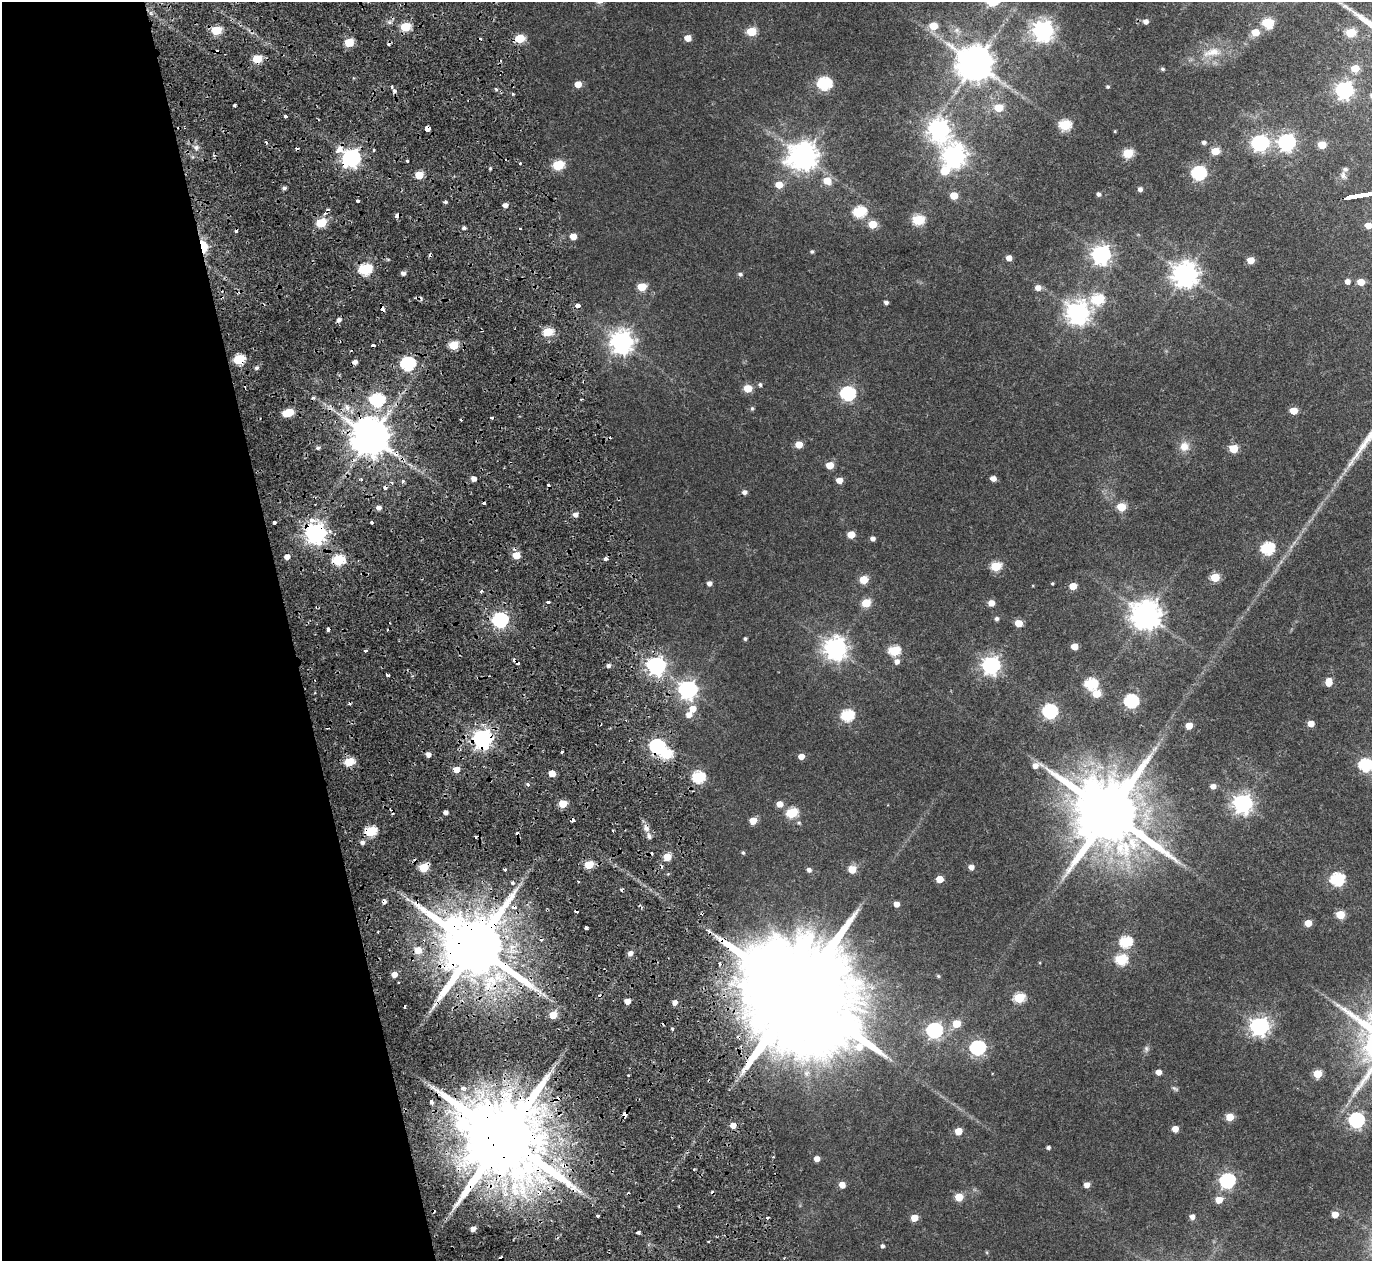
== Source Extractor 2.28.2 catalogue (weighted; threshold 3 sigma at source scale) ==
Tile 5 of 4 x 4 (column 1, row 2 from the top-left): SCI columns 1-1370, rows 2626-3884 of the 5478 x 5297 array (HDU 1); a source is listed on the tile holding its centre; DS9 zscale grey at full resolution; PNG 1374 x 1263 px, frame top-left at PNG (2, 2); no overlay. Shown black and unused: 21% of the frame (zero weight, under 2 of 4 exposures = <1% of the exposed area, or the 3 px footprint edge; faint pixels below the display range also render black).
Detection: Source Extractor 2.28.2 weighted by HDU 2 'WHT'; one run over the whole footprint, this tile lists its part. Background 0.0284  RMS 0.0048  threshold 0.0215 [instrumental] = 3 sigma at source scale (4.5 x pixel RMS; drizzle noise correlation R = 1.50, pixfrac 1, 0.0396/0.0396 arcsec/px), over >= 5 px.
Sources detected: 299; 1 inside a brighter object's white glare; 51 cosmic-ray / hot-pixel residue — not listed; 1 inside a brighter listed object's ellipse — not listed separately; the other 246 listed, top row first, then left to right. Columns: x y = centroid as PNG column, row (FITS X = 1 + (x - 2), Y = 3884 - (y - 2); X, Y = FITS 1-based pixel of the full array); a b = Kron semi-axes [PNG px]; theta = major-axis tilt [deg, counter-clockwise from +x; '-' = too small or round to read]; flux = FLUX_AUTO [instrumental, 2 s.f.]
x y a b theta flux
1347 7 19 5 -35 2.2
1146 21 5 5 - 1.9
1267 23 6 6 - 18
933 26 6 5 - 9.2
405 27 6 5 - 20
216 30 6 5 - 18
751 31 6 5 - 16
1043 31 8 7 - 240
1255 32 6 5 - 7
1351 33 6 5 - 17
520 38 6 5 - 16
688 38 5 5 - 4.3
349 42 5 5 - 14
1212 52 27 11 13 7.3
257 59 5 5 - 14
975 64 10 10 - 1100
1355 68 5 5 - 7.8
1162 69 5 4 - 0.7
824 83 7 6 - 56
578 84 5 5 - 4.1
392 87 3 2 - 0.86
1108 87 4 4 - 0.62
496 89 5 3 - 0.49
1344 90 7 7 - 130
513 94 4 4 - 0.47
235 105 4 3 - 1.1
999 108 6 5 - 9.6
285 116 3 3 - 1.4
1065 125 6 5 - 29
427 128 4 3 - 42
939 130 9 8 - 240
1115 131 3 3 - 0.36
1204 142 5 4 - 1.2
1287 142 7 7 - 130
1260 143 8 7 - 97
1322 145 5 5 - 12
196 148 7 5 -70 1.3
339 149 12 7 43 4.5
1215 151 5 5 - 9.5
1128 153 6 5 - 19
803 156 9 8 - 520
954 156 8 8 - 300
351 158 8 7 - 160
407 161 3 2 - 0.52
520 163 3 3 - 0.72
558 165 6 5 - 26
1345 169 7 6 - 1.1
945 171 7 6 - 12
1199 173 7 6 - 70
419 175 5 5 - 11
827 180 7 6 - 6.6
779 185 6 5 - 5.8
284 188 5 4 - 1
1140 189 4 4 - 1.5
1098 194 4 4 - 1.1
954 195 5 5 - 7.6
358 201 3 3 - 1.6
445 202 4 3 - 0.9
505 205 4 4 - 1.9
859 212 6 6 - 35
397 216 5 4 - 4.8
918 220 6 5 - 29
321 223 6 5 - 20
872 224 5 5 - 10
1368 225 5 4 - 4.9
464 228 4 4 - 0.9
573 236 5 5 - 4.4
203 246 11 6 -78 13
812 252 5 5 - 0.67
1101 255 7 7 - 180
1009 258 5 4 - 3
1251 260 5 5 - 6.2
365 269 6 5 - 41
403 273 5 4 - 1.6
740 274 5 4 - 0.9
1185 274 8 8 - 410
1347 281 5 5 - 2.3
1361 282 5 5 - 6.5
642 287 6 5 - 13
1038 288 6 5 - 3
1098 299 6 6 - 32
886 302 4 4 - 1.3
577 306 4 3 - 7.6
1078 313 8 8 - 310
548 332 5 5 - 19
621 342 8 8 - 320
453 345 5 5 - 17
239 359 6 5 - 29
408 364 7 6 - 68
256 368 6 4 29 0.88
760 385 5 5 - 0.89
748 388 5 5 - 10
848 393 7 6 - 77
370 398 6 5 - 2.2
377 400 7 6 - 54
347 407 8 7 - 2.1
752 408 5 5 - 0.56
1293 411 5 5 - 8.1
288 412 8 5 15 15
371 437 11 10 - 1300
799 445 5 5 - 6.2
1184 446 12 11 - 3.9
318 448 4 4 - 0.94
1233 448 5 5 - 13
830 465 5 5 - 7.4
993 478 5 4 - 2.4
474 479 5 4 - 2.4
361 480 3 3 - 1.8
839 480 5 5 - 4.2
403 482 4 3 - 1.1
392 483 4 3 - 0.53
744 492 5 5 - 1.5
1121 507 5 5 - 14
379 508 5 5 - 1.9
311 520 7 7 - 2.2
275 522 3 3 - 1
371 522 4 3 - 0.5
315 533 7 7 - 290
851 534 5 5 - 6.9
873 538 5 4 - 1.6
1267 548 6 6 - 48
516 555 5 5 - 8
287 557 5 4 - 2.9
606 559 3 3 - 3.4
338 560 6 5 - 30
996 566 6 5 - 22
1215 577 5 5 - 14
864 580 5 5 - 11
709 583 5 5 - 1.8
1052 583 3 3 - 0.44
1073 586 5 5 - 7.3
481 591 4 3 - 0.71
548 602 3 3 - 1.6
866 603 5 5 - 14
991 603 5 5 - 3.9
1146 615 9 9 - 580
997 619 5 5 - 1
500 620 7 6 - 100
1018 623 5 5 - 7
328 629 4 3 - 2.6
745 638 4 3 - 0.67
1074 646 5 5 - 5.4
835 648 8 8 - 300
365 650 3 3 - 1.9
894 651 6 5 - 28
897 661 7 6 - 2
608 665 5 5 - 1.3
656 665 7 7 - 170
991 665 7 7 - 160
388 675 4 3 - 1.2
1329 682 7 5 88 6.3
1091 684 6 6 - 39
687 689 7 7 - 160
1097 693 5 5 - 10
1131 701 6 6 - 60
693 709 7 6 - 4.7
1050 711 7 6 - 74
689 715 6 6 - 3
847 715 6 6 - 41
1311 723 5 4 - 4.9
1189 726 5 5 - 6.7
482 738 7 7 - 210
657 746 7 6 - 81
562 752 3 3 - 0.99
428 754 5 4 - 2.4
801 756 5 4 - 3.8
349 762 5 5 - 16
1036 765 10 6 10 3
1365 765 6 6 - 49
456 770 5 5 - 4.6
552 774 5 4 - 5.5
698 777 6 6 - 40
528 784 3 3 - 1.5
1213 786 5 5 - 2.2
1243 803 7 7 - 200
563 804 5 5 - 9.9
779 804 5 5 - 3.7
445 812 4 4 - 1.6
792 813 6 5 - 26
1109 813 19 17 -26 4500
753 821 5 5 - 5.9
646 828 12 6 -76 2.4
370 831 6 5 - 29
613 831 3 2 - 0.46
362 842 5 5 - 1.4
743 853 5 4 - 0.62
667 857 5 5 - 7.9
589 865 5 5 - 14
424 867 5 5 - 16
971 867 5 5 - 2.2
852 869 5 5 - 8
505 870 4 3 - 0.87
809 870 5 5 - 1.4
939 879 5 5 - 6.3
1337 879 6 6 - 53
512 883 4 3 - 1.7
897 904 4 4 - 3
1340 915 5 5 - 13
1308 923 5 5 - 7.1
586 928 4 3 - 2
1126 942 6 6 - 36
475 947 18 15 -10 4400
418 950 6 6 - 6.2
630 953 5 5 - 2
1121 960 6 5 - 29
394 974 5 4 - 3.4
938 976 5 4 - 0.48
796 994 35 26 -2 15000
1019 998 6 5 - 24
627 1001 4 4 - 3.7
675 1002 5 5 - 2.4
553 1015 5 5 - 10
957 1024 5 5 - 9.7
1259 1026 7 7 - 170
672 1029 4 3 - 0.63
934 1030 7 6 - 93
738 1037 4 3 - 0.9
977 1048 7 6 - 78
1146 1049 8 6 -89 1.1
1158 1072 4 4 - 3.1
1317 1074 5 5 - 12
1175 1088 10 4 -32 0.72
463 1089 5 4 - 1.3
431 1102 4 3 - 3.2
625 1114 4 4 - 5.3
1230 1117 5 5 - 9.1
1356 1120 7 6 - 89
1175 1129 5 5 - 4.4
958 1131 5 5 - 7.4
504 1138 24 19 -5 7700
1048 1147 4 4 - 0.89
817 1159 5 4 - 3
563 1165 12 8 2 4.5
1227 1180 7 6 - 89
842 1185 5 5 - 4
1087 1185 5 4 - 3.4
959 1197 5 5 - 9.5
1219 1200 5 5 - 6
1335 1214 5 4 - 5
598 1215 3 3 - 1.6
768 1217 3 3 - 2
1192 1217 5 5 - 2
914 1218 5 5 - 6.4
473 1229 4 4 - 2.1
638 1232 3 3 - 1.1
882 1246 5 4 - 0.99
Overlapping masked pixels (flux is a lower limit): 19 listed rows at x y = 257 59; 351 158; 397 216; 321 223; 203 246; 239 359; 371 437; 315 533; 338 560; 482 738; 657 746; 646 828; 370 831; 424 867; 475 947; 796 994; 625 1114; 504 1138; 563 1165
Isophote crosses this tile's border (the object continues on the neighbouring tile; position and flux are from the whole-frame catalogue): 1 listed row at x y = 1365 765